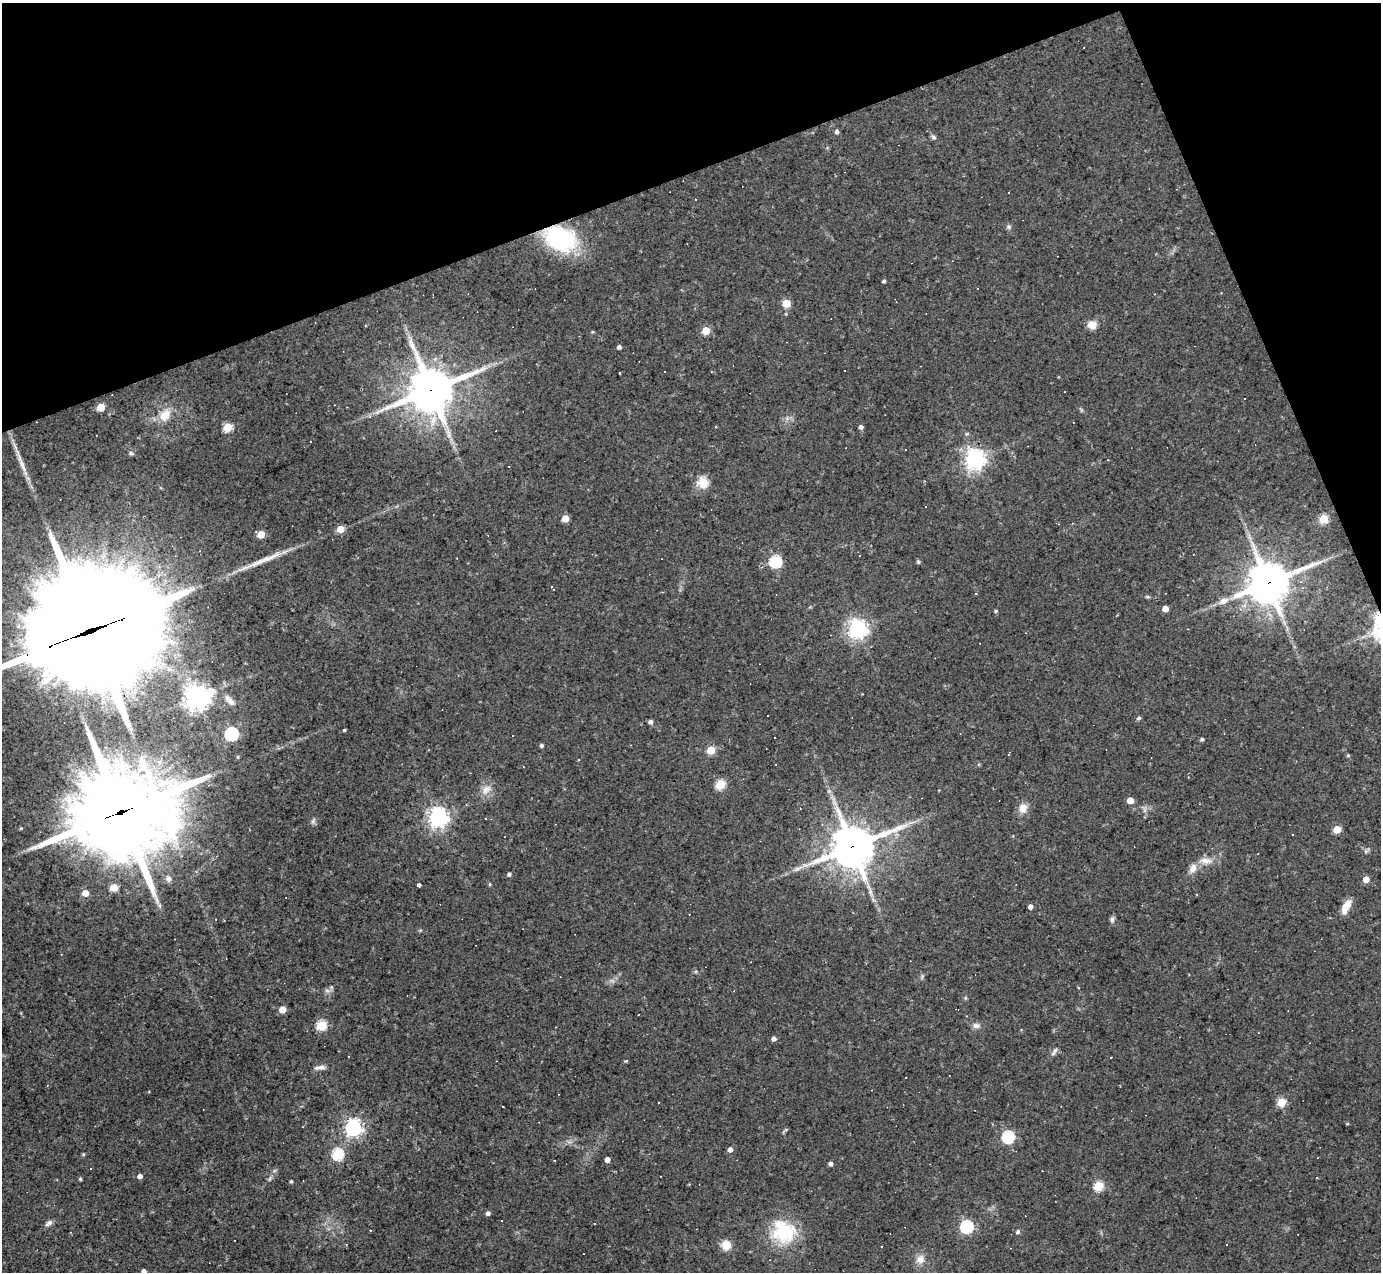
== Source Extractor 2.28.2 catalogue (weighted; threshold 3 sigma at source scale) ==
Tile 3 of 4 x 4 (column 3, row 1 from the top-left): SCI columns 2760-4138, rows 4088-5357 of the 5518 x 5505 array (HDU 1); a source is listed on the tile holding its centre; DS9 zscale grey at full resolution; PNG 1383 x 1274 px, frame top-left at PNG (2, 3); no overlay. Shown black and unused: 19% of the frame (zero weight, under 2 of 3 exposures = <1% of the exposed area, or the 3 px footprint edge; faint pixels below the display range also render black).
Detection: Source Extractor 2.28.2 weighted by HDU 2 'WHT'; one run over the whole footprint, this tile lists its part. Background 0.0441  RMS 0.0075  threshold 0.0336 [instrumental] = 3 sigma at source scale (4.5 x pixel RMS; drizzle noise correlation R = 1.50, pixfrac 1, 0.05/0.05 arcsec/px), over >= 5 px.
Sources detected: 142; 1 inside a brighter object's white glare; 33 cosmic-ray / hot-pixel residue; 1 long thin detection or spike segment (spike, bleed or trail) — not listed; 1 inside a brighter listed object's ellipse — not listed separately; the other 106 listed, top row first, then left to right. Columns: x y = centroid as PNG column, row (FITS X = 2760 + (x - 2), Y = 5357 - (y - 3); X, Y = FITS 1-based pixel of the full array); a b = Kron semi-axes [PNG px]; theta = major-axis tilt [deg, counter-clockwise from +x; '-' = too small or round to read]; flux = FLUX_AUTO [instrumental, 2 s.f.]
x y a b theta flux
837 132 4 4 - 1.9
933 137 6 6 - 1.8
1009 227 7 5 45 1.5
560 238 24 17 -23 110
884 281 4 3 - 1.3
786 303 5 5 - 23
786 314 5 3 - 0.68
1092 325 8 7 - 8.9
706 331 5 5 - 21
619 347 4 4 - 2.3
619 372 2 2 - 0.65
431 390 16 14 24 2500
101 407 5 5 - 19
165 415 18 13 54 11
228 427 5 5 - 31
861 427 5 4 - 2.3
967 434 5 3 - 0.93
131 453 6 5 - 1.4
975 459 7 7 - 460
703 483 16 13 -63 9.8
565 519 5 5 - 14
1324 519 5 5 - 33
340 529 5 5 - 15
261 534 6 5 - 18
775 561 6 5 - 83
918 562 4 4 - 1.5
258 563 42 6 22 14
1268 583 15 13 26 2000
551 587 3 3 - 12
1223 601 11 7 21 5.9
1165 609 5 4 - 8.2
996 611 4 3 - 1
858 629 7 7 - 390
87 632 73 34 20 31000
197 697 8 8 - 700
231 701 12 8 -47 3.9
1139 718 5 4 - 1.4
650 722 4 4 - 2.4
344 730 3 3 - 1
231 734 6 6 - 110
1202 739 4 3 - 1.6
541 745 4 4 - 1.5
711 750 5 5 - 25
1008 755 3 3 - 0.73
1348 755 5 4 - 1.1
720 784 5 5 - 39
209 785 3 3 - 0.91
486 789 16 9 48 6.2
1130 800 5 4 - 9.6
1023 808 10 9 - 8
121 812 38 28 17 11000
438 817 7 7 - 410
485 819 3 2 - 0.65
313 821 7 5 69 1.8
1337 829 5 5 - 19
1292 834 3 2 - 1.1
853 847 16 14 23 2100
1366 851 7 4 19 1.4
1258 854 3 2 - 0.99
1205 861 18 8 -3 6.7
1193 868 14 9 64 5.9
509 874 4 4 - 2.1
169 878 8 6 -86 3
1366 879 5 5 - 7.6
490 884 5 3 - 0.7
418 885 4 3 - 8.1
114 888 5 5 - 20
85 893 5 4 - 10
1346 906 17 7 62 9.4
1030 907 4 4 - 3.9
1112 920 8 6 88 2.1
327 990 7 4 -19 1.7
282 1009 5 5 - 12
322 1025 5 5 - 50
976 1026 9 7 -12 3.3
774 1039 4 4 - 2.8
1055 1050 10 5 51 2.2
1111 1057 3 2 - 0.43
625 1061 5 3 - 0.91
320 1067 15 5 7 3.5
906 1077 3 3 - 2.6
1281 1102 5 5 - 32
353 1128 6 6 - 290
1008 1137 6 6 - 88
730 1150 5 4 - 3.7
83 1154 5 4 - 0.76
338 1154 6 5 - 68
607 1160 4 4 - 4.5
831 1164 4 4 - 2.9
91 1168 3 3 - 2.1
140 1176 5 4 - 3.6
660 1176 3 2 - 0.52
270 1178 7 4 60 1.5
80 1179 3 3 - 1.1
291 1181 4 3 - 1
1098 1186 5 5 - 43
488 1213 4 4 - 2.5
501 1220 2 2 - 0.52
49 1223 10 6 36 2.6
967 1227 6 6 - 110
1018 1232 5 4 - 1.8
785 1233 31 28 16 42
726 1245 9 8 - 11
1227 1245 2 2 - 0.72
920 1259 13 11 61 6.4
144 1271 4 4 - 3.7
Overlapping masked pixels (flux is a lower limit): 6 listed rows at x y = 560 238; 431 390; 1268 583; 87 632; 121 812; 853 847
Isophote crosses this tile's border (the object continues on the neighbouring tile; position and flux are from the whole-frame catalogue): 2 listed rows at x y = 87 632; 144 1271